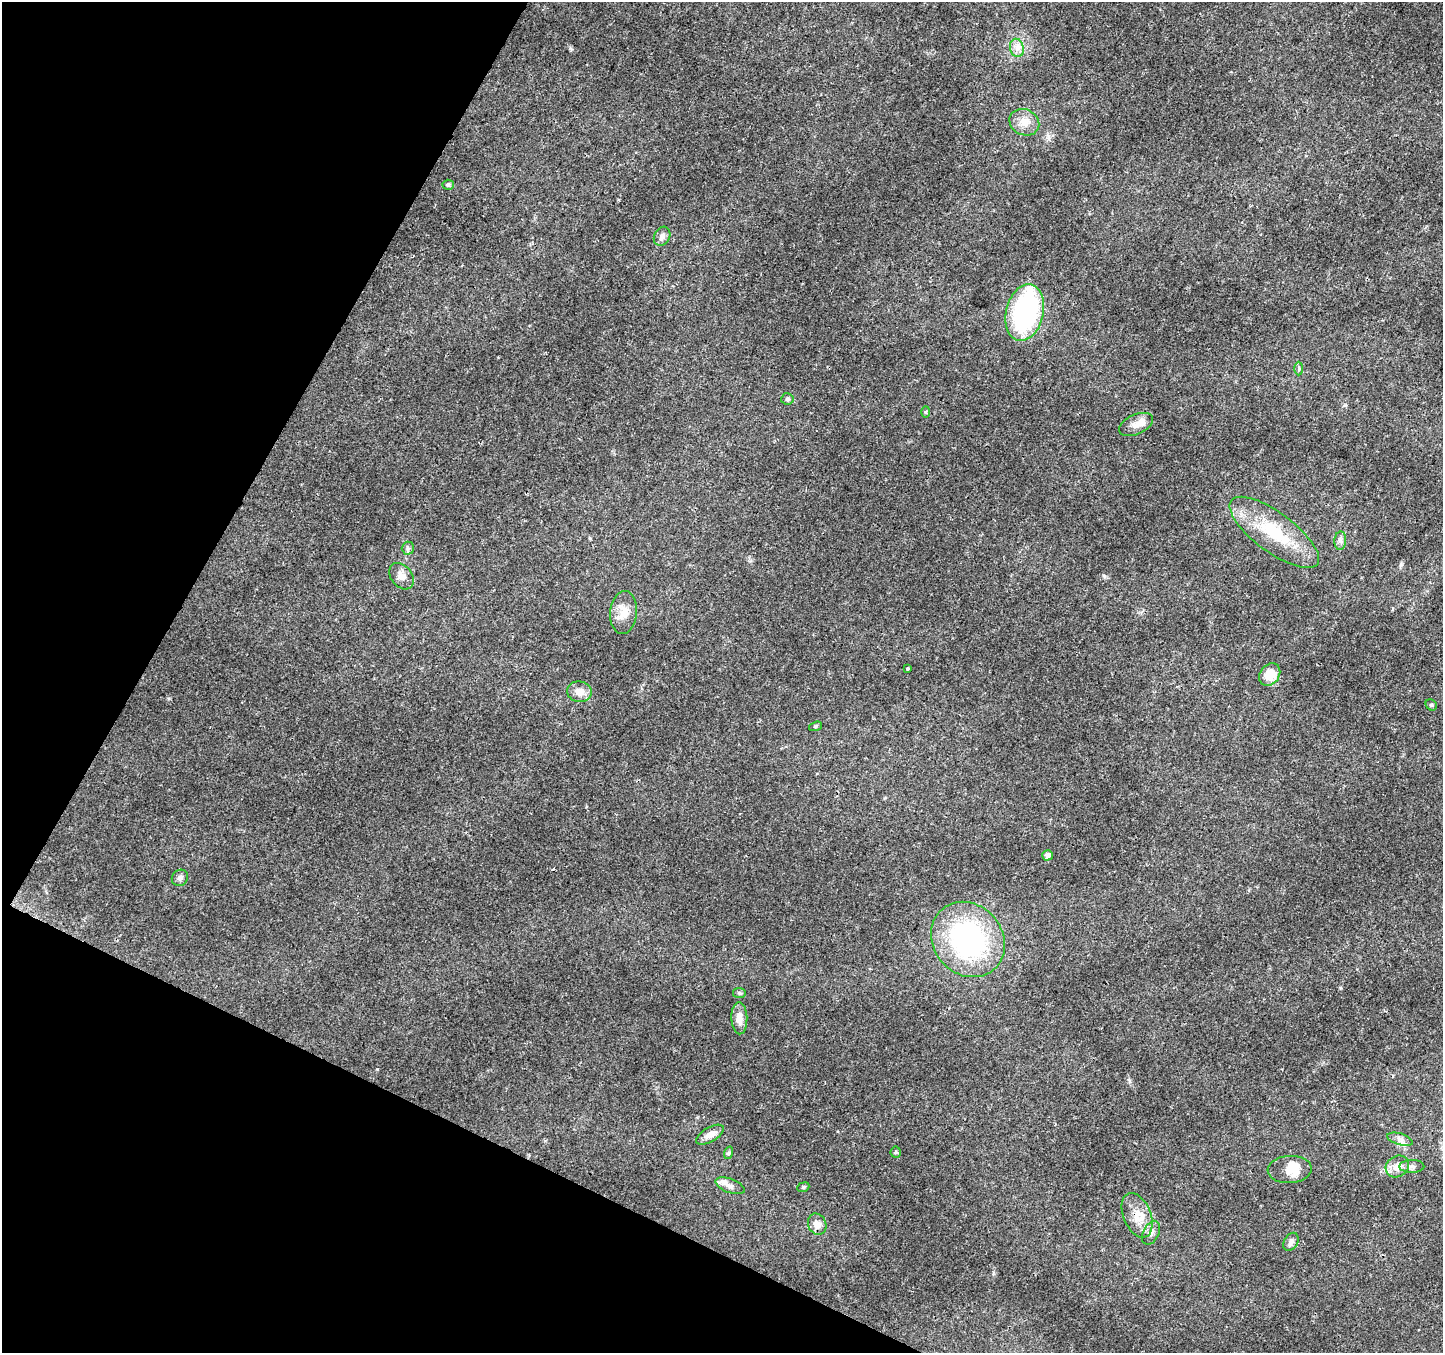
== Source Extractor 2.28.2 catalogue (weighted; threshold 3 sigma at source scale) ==
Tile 9 of 4 x 4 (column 1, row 3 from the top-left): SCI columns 11-1451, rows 1619-2969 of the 5777 x 5873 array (HDU 1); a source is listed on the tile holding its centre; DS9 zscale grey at full resolution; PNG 1445 x 1355 px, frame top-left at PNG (2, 2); each listed source drawn as its Kron ellipse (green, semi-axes under 4 px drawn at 4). Shown black and unused: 23% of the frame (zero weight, under 3 of 4 exposures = <1% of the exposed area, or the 3 px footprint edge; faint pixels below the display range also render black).
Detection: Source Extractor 2.28.2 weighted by HDU 2 'WHT'; one run over the whole footprint, this tile lists its part. Background 0.0298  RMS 0.0024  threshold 0.0108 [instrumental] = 3 sigma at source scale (4.5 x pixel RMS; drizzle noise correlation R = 1.50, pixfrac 1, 0.0396/0.0396 arcsec/px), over >= 5 px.
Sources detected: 42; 2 inside a brighter object's white glare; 1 cosmic-ray / hot-pixel residue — neither listed nor drawn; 2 inside a brighter listed object's ellipse — not listed separately; the other 37 listed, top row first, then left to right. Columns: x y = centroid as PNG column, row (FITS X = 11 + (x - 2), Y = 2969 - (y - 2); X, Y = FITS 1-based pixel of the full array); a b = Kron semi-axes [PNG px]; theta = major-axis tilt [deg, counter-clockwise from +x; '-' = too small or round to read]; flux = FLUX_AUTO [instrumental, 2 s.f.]
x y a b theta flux
1017 48 9 7 -77 1.3
1024 122 15 12 -26 2.6
448 185 5 5 - 0.38
662 236 10 8 62 1.2
1025 313 29 18 76 32
1299 368 7 3 90 0.37
787 399 6 5 - 0.48
926 412 6 4 88 0.31
1136 424 18 10 24 2.1
1274 532 54 20 -36 13
1340 541 9 6 85 0.82
408 548 6 6 - 0.55
401 576 15 10 -50 1.8
624 612 21 13 85 3.2
908 669 3 3 - 0.53
1270 674 12 9 52 3.8
579 692 12 10 -5 2.2
1431 705 6 5 - 0.41
815 726 7 4 20 0.36
1048 855 5 5 - 1.1
180 878 8 7 - 0.83
968 939 40 34 -50 44
739 993 6 5 - 0.43
739 1018 16 8 -88 2.2
710 1135 15 7 30 1.7
1400 1139 13 5 -16 1.1
896 1152 5 5 - 0.33
728 1153 6 4 70 0.33
1397 1166 12 10 33 2.7
1412 1166 12 6 1 0.96
1290 1169 22 13 4 4.8
730 1186 15 7 -20 1.2
803 1187 6 4 21 0.38
1137 1215 23 13 -68 4.2
817 1224 11 9 -66 1.9
1151 1233 13 7 63 1.2
1291 1242 10 6 58 0.85
Unlisted compact peaks at least as high as the median listed source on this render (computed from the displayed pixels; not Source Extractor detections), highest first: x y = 1104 576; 377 1069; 1401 564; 1345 405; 1129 1080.